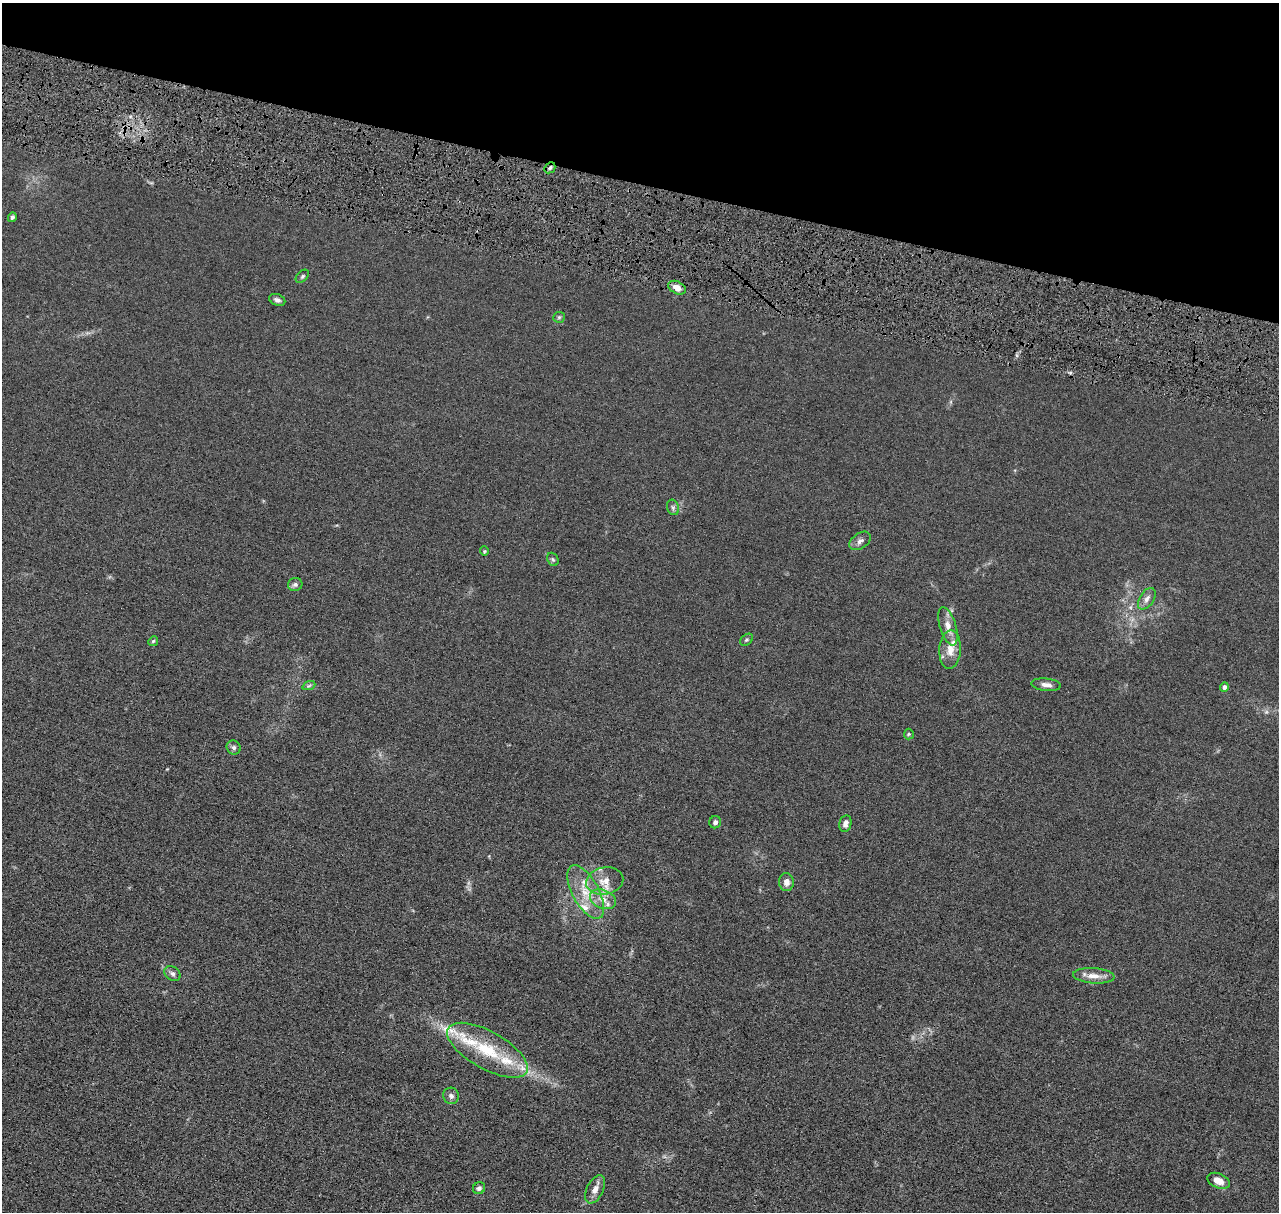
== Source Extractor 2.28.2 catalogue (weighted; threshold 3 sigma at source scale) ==
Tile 2 of 4 x 4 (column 2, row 1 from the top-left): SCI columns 1294-2570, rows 3880-5089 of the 5140 x 5218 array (HDU 1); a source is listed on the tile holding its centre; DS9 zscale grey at full resolution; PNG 1281 x 1214 px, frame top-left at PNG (2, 3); each listed source drawn as its Kron ellipse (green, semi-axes under 4 px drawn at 4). Shown black and unused: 15% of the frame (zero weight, under 4 of 8 exposures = <1% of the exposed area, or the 3 px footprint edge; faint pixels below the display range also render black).
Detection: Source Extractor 2.28.2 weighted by HDU 2 'WHT'; one run over the whole footprint, this tile lists its part. Background 0.0119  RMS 0.0042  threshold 0.0172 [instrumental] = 3 sigma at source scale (4.09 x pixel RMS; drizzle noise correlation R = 1.36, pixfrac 0.8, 0.05/0.05 arcsec/px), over >= 5 px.
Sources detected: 42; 1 too faint to see at this stretch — neither listed nor drawn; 7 inside a brighter listed object's ellipse — not listed separately; the other 34 listed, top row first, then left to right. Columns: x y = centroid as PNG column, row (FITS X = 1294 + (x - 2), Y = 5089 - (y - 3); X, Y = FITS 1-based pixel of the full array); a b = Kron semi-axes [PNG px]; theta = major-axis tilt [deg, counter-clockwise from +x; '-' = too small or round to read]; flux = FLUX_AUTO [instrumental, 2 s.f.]
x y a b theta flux
550 168 6 4 44 0.87
12 217 5 4 - 0.77
302 276 8 5 45 0.72
677 288 9 6 -28 3
277 300 8 5 -23 1.2
559 317 6 5 - 0.64
673 507 8 6 -70 1
860 541 12 7 36 1.7
484 551 4 4 - 0.41
553 559 7 5 -68 0.74
295 584 7 6 - 0.99
1147 599 12 7 57 1.9
948 626 20 8 -73 3.8
747 640 7 5 40 0.65
153 641 5 4 - 0.54
950 649 19 11 86 4.9
309 685 7 4 20 0.69
1046 685 15 6 -6 2
1224 687 5 4 - 1.3
909 734 5 5 - 0.5
234 747 7 6 - 1
715 822 6 5 - 1.2
845 823 8 6 78 1.6
605 881 19 13 12 5.4
786 882 9 7 -85 2
586 892 30 13 -61 9.5
603 899 14 9 -23 3.6
172 973 9 6 -39 1.2
1094 976 21 7 -4 3.8
487 1050 45 18 -29 20
451 1096 8 7 - 1.3
1219 1181 12 7 -23 3.8
479 1188 6 5 - 1.1
595 1189 15 8 64 2.8